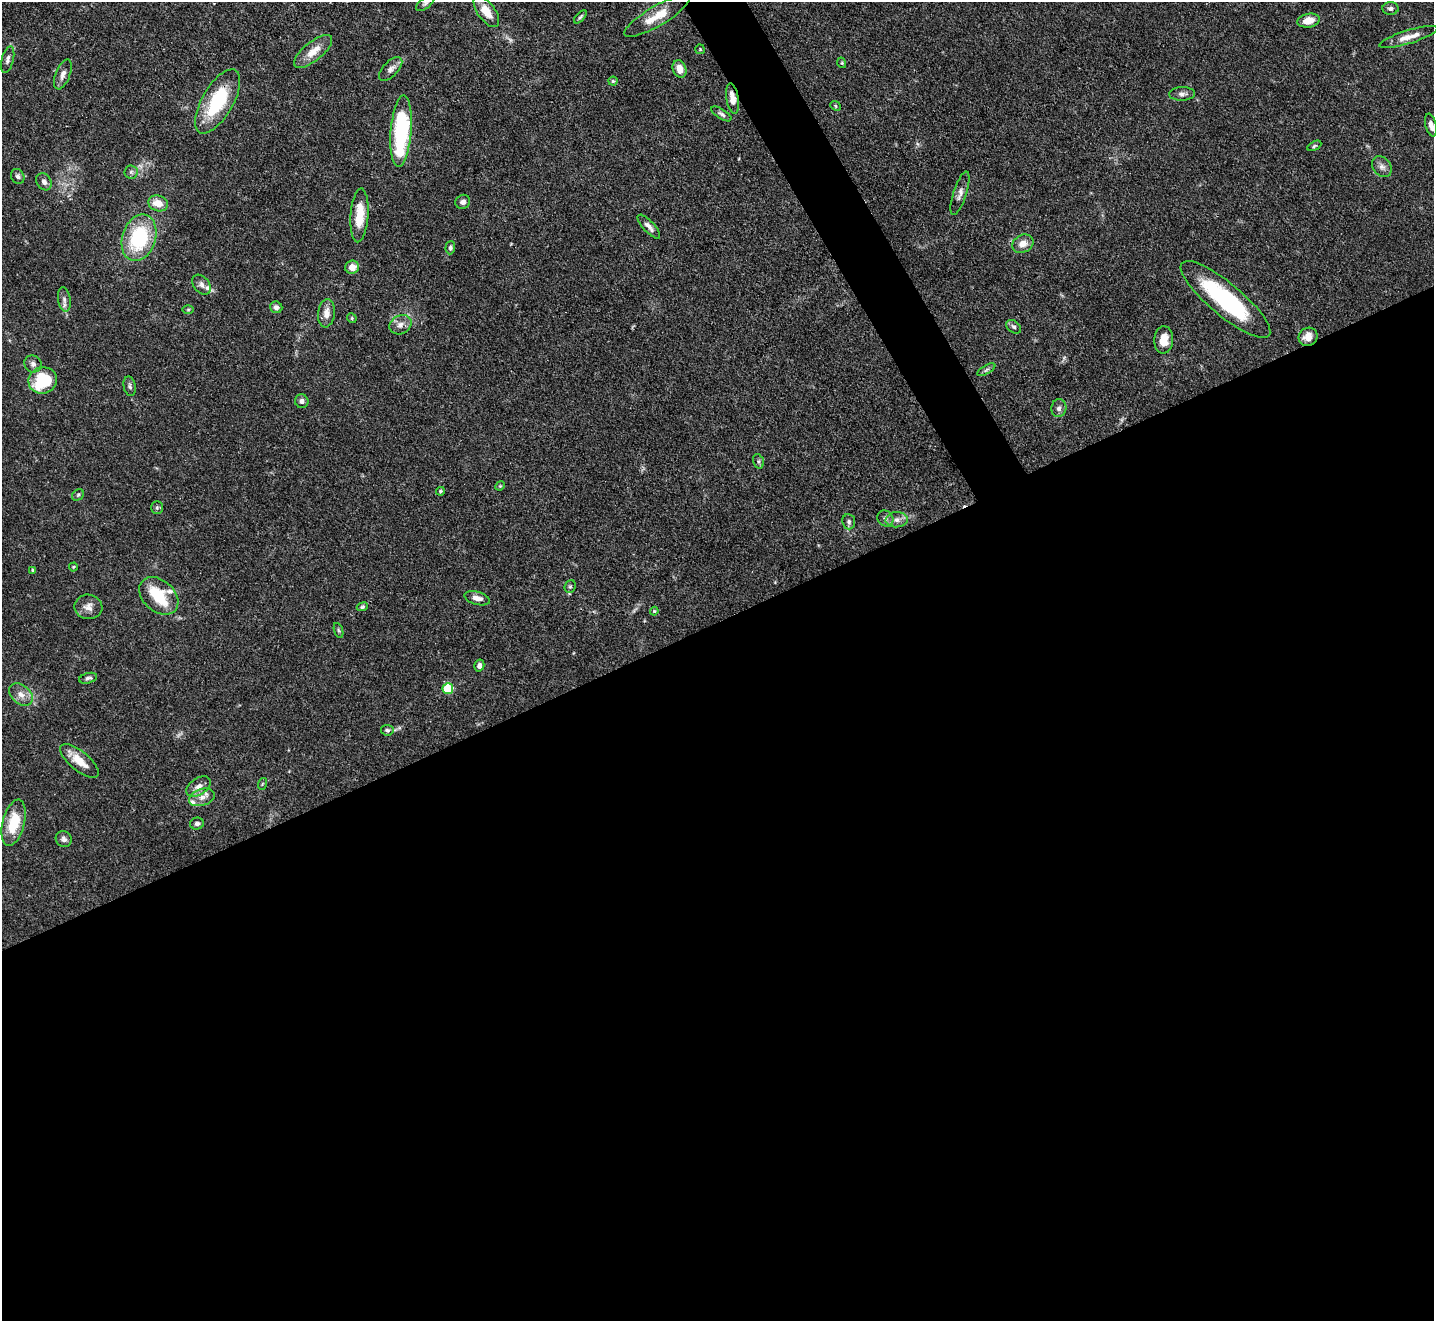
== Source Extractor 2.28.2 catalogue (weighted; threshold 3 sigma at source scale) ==
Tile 15 of 4 x 4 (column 3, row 4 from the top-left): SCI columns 2864-4295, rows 290-1608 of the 5728 x 5718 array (HDU 1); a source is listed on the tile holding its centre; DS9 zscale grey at full resolution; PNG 1436 x 1323 px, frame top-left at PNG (2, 2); each listed source drawn as its Kron ellipse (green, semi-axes under 4 px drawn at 4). Shown black and unused: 55% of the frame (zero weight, under 3 of 4 exposures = <1% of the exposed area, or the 3 px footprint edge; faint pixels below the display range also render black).
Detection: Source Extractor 2.28.2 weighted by HDU 2 'WHT'; one run over the whole footprint, this tile lists its part. Background 0.068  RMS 0.0034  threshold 0.0155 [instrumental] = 3 sigma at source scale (4.5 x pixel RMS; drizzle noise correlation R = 1.50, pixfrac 1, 0.05/0.05 arcsec/px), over >= 5 px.
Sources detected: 85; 1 too faint to see at this stretch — neither listed nor drawn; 2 inside a brighter listed object's ellipse — not listed separately; the other 82 listed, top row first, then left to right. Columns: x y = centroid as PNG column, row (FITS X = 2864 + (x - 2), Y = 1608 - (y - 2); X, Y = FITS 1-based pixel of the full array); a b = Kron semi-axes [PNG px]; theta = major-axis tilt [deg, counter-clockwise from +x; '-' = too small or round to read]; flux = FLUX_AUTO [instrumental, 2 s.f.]
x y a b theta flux
425 3 11 5 37 0.94
1390 9 8 6 3 1
486 12 18 8 -54 5.4
657 16 37 10 30 7.5
580 17 8 3 46 0.57
1309 21 11 7 11 4.1
1408 37 30 6 17 3.9
700 49 5 4 - 0.39
313 51 23 9 39 5
8 59 13 6 76 1.3
842 63 5 3 - 0.36
391 69 15 7 46 1.8
680 69 9 6 -70 3.5
63 74 16 7 69 2
613 81 4 4 - 0.42
1182 94 13 6 2 1.5
732 98 15 6 -80 3.5
218 101 36 15 60 21
836 106 5 4 - 0.45
721 114 11 5 -33 0.94
1431 125 11 5 -77 1.7
401 131 36 10 85 37
1314 146 7 4 28 0.47
1382 167 11 8 -49 1.8
131 172 6 6 - 0.85
18 176 8 6 -59 1.1
44 182 9 7 -57 1.4
960 193 23 6 72 2.1
463 202 7 7 - 1.3
158 203 10 7 -18 4.6
359 215 27 9 86 8
649 227 15 5 -47 1.8
139 238 24 17 72 25
1023 244 11 8 27 2.9
450 248 6 4 87 0.71
352 267 7 6 - 2.9
201 285 11 7 -50 1.5
1225 299 57 16 -40 39
64 300 12 6 -81 1.4
276 307 6 6 - 1.2
188 310 6 4 1 0.47
326 313 14 8 83 3
352 318 5 4 - 0.42
400 325 11 9 28 2.1
1014 327 8 6 -37 0.91
1308 337 10 9 - 3.6
1164 340 14 9 87 4.7
33 364 9 8 - 1.4
986 370 10 4 30 0.8
43 380 14 13 - 21
130 386 10 6 -78 0.89
302 401 7 6 - 1.2
1059 408 9 7 79 1.2
758 461 7 5 -73 0.65
500 486 5 4 - 0.36
440 491 4 4 - 0.46
78 495 6 5 - 0.64
157 508 6 5 - 0.68
885 518 8 7 - 1.1
897 520 11 7 5 1.9
849 522 8 6 -84 0.9
73 567 4 4 - 0.34
33 570 4 4 - 0.44
570 586 7 5 68 0.67
159 596 22 15 -41 16
477 598 13 6 -15 2.4
88 607 14 12 -9 2.6
362 607 5 4 - 0.51
654 611 4 4 - 0.39
338 630 8 3 -71 0.53
479 666 6 5 - 1.4
88 678 9 5 14 0.93
448 689 5 5 - 21
21 695 13 9 -39 2.7
387 730 6 5 - 0.73
79 761 24 9 -40 5.5
262 784 6 3 71 0.37
198 786 14 8 33 2.4
202 797 13 8 18 2.5
14 823 24 11 76 11
197 823 7 6 - 0.94
64 839 8 7 - 1.2
Overlapping masked pixels (flux is a lower limit): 2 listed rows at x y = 732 98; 1308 337
Isophote crosses this tile's border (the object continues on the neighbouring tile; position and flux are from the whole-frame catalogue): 1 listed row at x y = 425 3